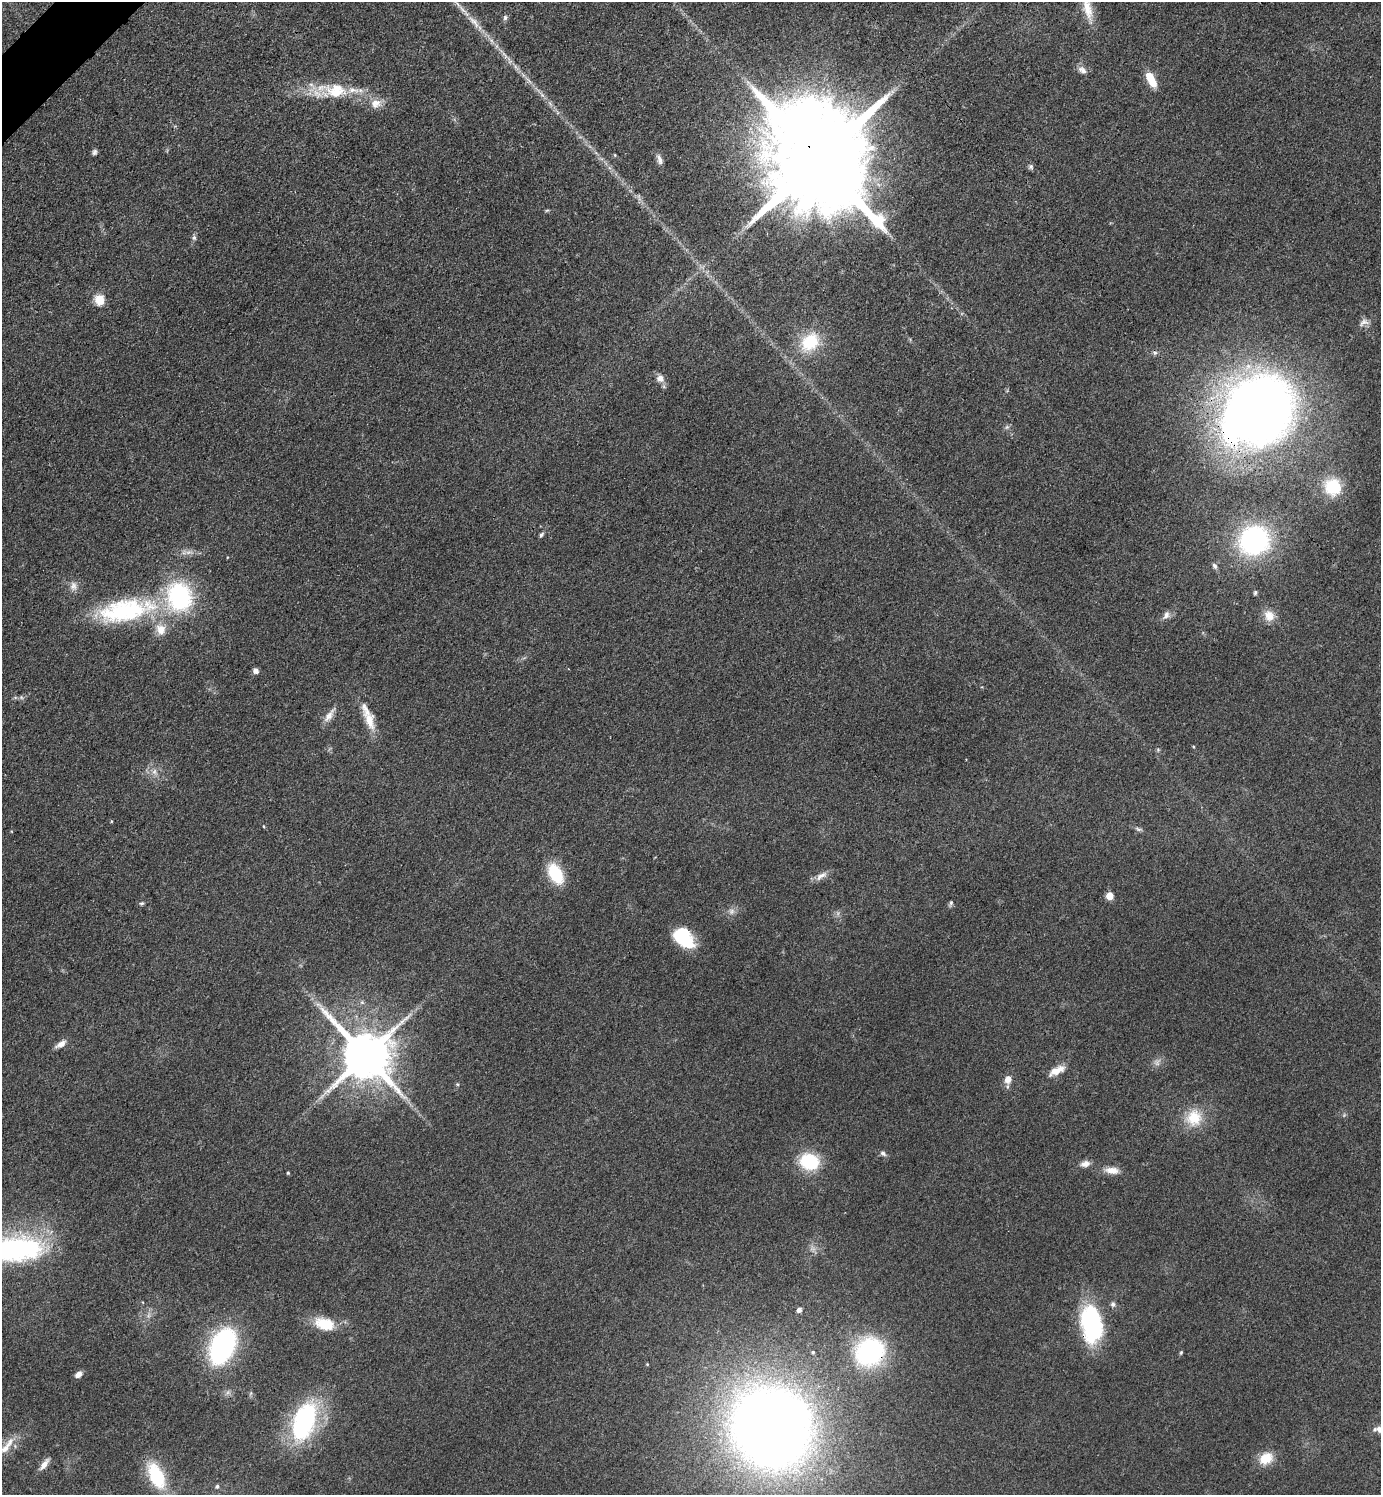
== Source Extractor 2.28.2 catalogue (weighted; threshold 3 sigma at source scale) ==
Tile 11 of 4 x 4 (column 3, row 3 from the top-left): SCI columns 2930-4308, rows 1509-3001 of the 6001 x 6002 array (HDU 1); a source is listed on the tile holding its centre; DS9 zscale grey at full resolution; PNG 1383 x 1497 px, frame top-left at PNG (2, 2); no overlay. Shown black and unused: <1% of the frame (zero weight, under 3 of 4 exposures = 2% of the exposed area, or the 3 px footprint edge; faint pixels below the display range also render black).
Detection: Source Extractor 2.28.2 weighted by HDU 2 'WHT'; one run over the whole footprint, this tile lists its part. Background 0.0578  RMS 0.0057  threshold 0.0257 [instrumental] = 3 sigma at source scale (4.5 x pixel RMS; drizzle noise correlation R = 1.50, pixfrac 1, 0.05/0.05 arcsec/px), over >= 5 px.
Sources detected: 92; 6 too faint to see at this stretch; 5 inside a brighter object's white glare — not listed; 5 inside a brighter listed object's ellipse — not listed separately; the other 76 listed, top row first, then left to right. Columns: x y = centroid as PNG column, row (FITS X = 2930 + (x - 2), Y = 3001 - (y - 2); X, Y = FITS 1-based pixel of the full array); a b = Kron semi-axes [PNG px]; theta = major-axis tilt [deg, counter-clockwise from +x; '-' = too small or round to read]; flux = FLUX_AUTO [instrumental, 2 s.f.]
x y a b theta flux
1087 9 33 12 -76 12
505 18 7 6 - 1.4
474 22 25 8 -47 7.6
515 66 7 4 -72 1.3
1082 70 13 8 -39 3.2
1151 80 17 8 -61 12
334 90 45 20 -9 29
376 104 15 13 24 6.2
94 152 8 6 67 1.4
819 159 31 22 -53 22000
660 160 14 7 -72 2.7
1031 167 8 6 -75 1.3
547 210 6 4 19 0.68
194 238 7 6 - 1.4
99 300 6 5 - 35
1364 322 14 9 19 3.3
810 342 29 22 45 25
1155 353 7 6 - 1.3
660 378 10 10 - 3.8
1260 411 77 69 44 450
1007 427 7 5 44 1.2
1333 487 19 18 - 20
541 535 7 5 50 1.1
1254 540 20 19 - 130
184 553 7 4 -18 1.7
1215 566 8 6 -58 1.6
73 586 12 9 -89 3.6
1255 593 6 4 87 0.98
125 610 77 29 10 77
1166 615 12 8 64 3
1269 616 16 13 -60 7
256 671 5 4 - 3.9
329 716 20 8 55 4.8
369 720 25 12 -72 10
1193 746 4 3 - 0.52
111 821 3 3 - 0.55
263 826 4 3 - 0.49
1138 829 9 5 -24 1.4
556 874 21 13 -62 24
821 876 18 8 32 4.1
1110 896 5 5 - 15
142 903 6 4 14 0.96
951 903 9 4 72 1.1
731 911 9 9 - 2.7
684 938 24 16 -46 27
362 1002 6 5 - 1.2
61 1044 15 6 31 3.7
366 1055 14 13 - 3500
1057 1070 23 9 28 6.7
1008 1079 9 8 - 4.8
457 1084 5 4 - 0.69
1194 1118 23 21 69 17
883 1153 8 6 -32 1.7
809 1161 18 15 -14 33
1085 1164 12 8 16 3.5
1112 1170 18 9 -4 5.9
288 1173 3 3 - 0.75
13 1248 66 28 1 130
799 1310 6 5 - 2.1
325 1324 26 15 -17 16
1095 1327 42 23 81 44
222 1346 27 16 66 140
813 1352 4 4 - 0.73
869 1352 25 22 40 92
1181 1353 6 4 69 0.72
647 1364 4 3 - 0.54
78 1374 8 5 35 3.4
251 1393 6 4 71 0.89
304 1422 43 21 70 84
771 1427 64 61 -55 870
1379 1429 9 8 - 2.7
5 1448 25 10 54 8.3
1266 1458 16 12 30 11
44 1464 16 6 53 4.1
156 1476 33 16 -65 31
217 1486 5 5 - 1.3
Overlapping masked pixels (flux is a lower limit): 3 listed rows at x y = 819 159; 1260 411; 869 1352
Isophote crosses this tile's border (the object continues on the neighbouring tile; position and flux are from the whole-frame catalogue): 5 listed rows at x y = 1087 9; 474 22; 13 1248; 1379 1429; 156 1476